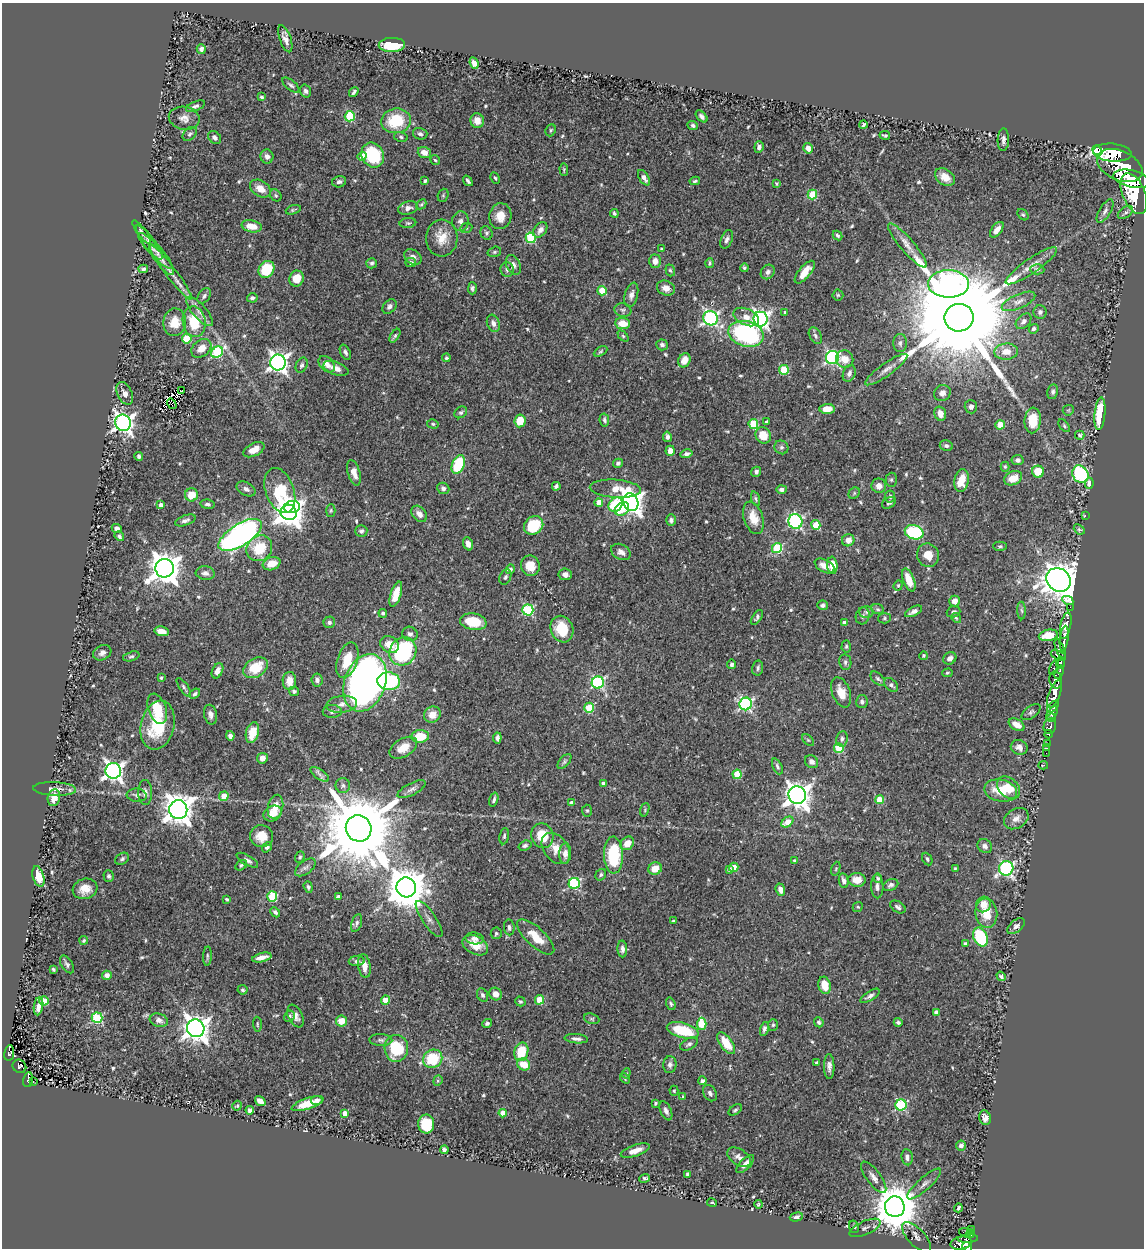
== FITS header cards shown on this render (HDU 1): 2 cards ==
NAXIS1  =                 1142
NAXIS2  =                 1246

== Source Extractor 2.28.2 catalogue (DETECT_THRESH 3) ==
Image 1142 x 1246 px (HDU 1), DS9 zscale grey, 1 PNG px = 1 image px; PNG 1146 x 1250 px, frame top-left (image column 1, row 1246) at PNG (2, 3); each listed source drawn as its Kron ellipse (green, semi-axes under 4 px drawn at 4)
Background 0.336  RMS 0.017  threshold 0.0505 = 3 sigma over >= 5 px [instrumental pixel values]
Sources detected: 601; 3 with non-positive FLUX_AUTO (blend fragments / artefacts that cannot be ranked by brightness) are neither listed nor drawn; of the other 598, the 500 brightest by FLUX_AUTO listed and drawn (98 fainter detections omitted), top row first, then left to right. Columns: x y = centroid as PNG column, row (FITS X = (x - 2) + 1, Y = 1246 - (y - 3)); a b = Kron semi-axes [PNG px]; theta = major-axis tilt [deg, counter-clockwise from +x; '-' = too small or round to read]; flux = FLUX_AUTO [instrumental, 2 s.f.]
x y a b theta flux
285 39 14 5 -71 6.7
392 45 13 7 1 58
201 49 5 4 - 4.4
474 63 6 4 -67 6
291 85 10 5 -40 2.8
305 91 6 5 - 3.4
354 92 5 3 - 2.3
262 97 4 3 - 2
195 106 10 4 23 3.6
350 116 5 5 - 72
702 116 7 4 -46 3.8
184 118 15 11 -11 9.1
396 121 15 12 8 46
477 121 7 6 - 11
693 125 5 4 - 2.9
863 125 4 3 - 1.9
551 130 6 5 - 1.9
190 134 8 5 47 3
420 134 7 5 -16 3
885 135 5 3 - 1.9
215 137 7 5 -41 4.2
401 137 7 5 -13 2.5
1003 140 11 5 88 4.5
759 147 6 4 83 4.3
808 148 5 5 - 6.4
1097 150 5 3 - 7100
424 153 7 5 -18 8.5
1112 153 19 9 -5 2200
373 155 13 11 -59 63
267 156 7 6 - 6
362 156 4 4 - 9.9
435 160 5 4 - 1.7
1120 166 24 14 -24 4300
564 170 6 4 -88 1.5
945 177 11 7 -36 12
495 178 6 4 -61 1.8
644 178 9 5 -59 6
1132 179 19 8 -13 2500
425 181 4 3 - 2.6
468 181 6 3 -54 2.6
695 181 5 3 - 1.8
339 182 7 5 13 3.6
776 184 3 3 - 1.5
260 189 11 8 -33 12
1134 194 21 11 -67 3600
276 195 6 5 - 1.9
443 195 7 5 70 1.9
812 195 5 4 - 42
421 204 5 3 - 1.6
408 208 10 6 16 5.3
293 210 8 3 18 1.7
1105 211 13 5 59 4.4
1125 212 9 5 36 2.7
614 213 4 3 - 1.9
1023 215 6 4 -48 1.9
500 216 13 11 78 15
460 221 10 8 86 5.5
408 223 8 5 6 2.1
252 226 10 6 -11 16
466 228 6 5 - 2
540 230 9 5 52 5.6
997 230 9 5 53 8.3
142 232 14 4 -54 3.5
486 233 7 6 - 2.6
837 235 5 4 - 2.1
442 238 18 16 87 19
531 238 5 5 - 74
727 239 10 5 68 4.1
149 242 21 5 -53 6.1
907 246 28 6 -49 13
661 249 4 3 - 1.7
155 251 24 6 -46 6.4
494 252 7 5 16 2.1
413 257 9 6 -36 6.3
162 260 18 5 -53 6.1
655 261 6 6 - 7.1
371 263 5 5 - 2.4
411 263 5 4 - 3.7
709 263 5 3 - 1.5
513 265 10 6 -64 5.2
1031 266 31 7 35 15
744 268 4 4 - 1.8
143 269 5 4 - 2.5
266 269 9 7 55 39
1037 269 7 5 -2 3.3
507 270 7 6 - 3.5
670 270 6 4 -71 1.9
171 272 34 5 -53 12
768 272 8 6 50 4.5
805 272 14 6 50 17
297 279 8 7 - 17
949 284 20 13 -1 460
472 288 6 4 90 2.6
666 288 9 7 -21 8.9
602 291 5 4 - 32
631 295 12 6 76 6.5
838 295 5 5 - 1.7
204 296 8 5 53 3.4
252 298 5 4 - 2.9
1018 301 18 7 24 8.3
389 307 8 6 49 4.4
623 310 8 6 -15 3.1
200 311 18 7 -49 8.7
785 312 4 3 - 1.5
1040 312 7 6 - 3.4
746 317 13 8 -25 12
710 318 7 7 - 300
959 318 14 14 - 47000
761 319 7 7 - 380
1024 321 9 6 45 4.2
175 322 14 11 82 19
194 322 15 11 -81 38
493 323 9 6 -69 5.4
622 323 7 5 -6 17
1034 329 5 4 - 3
746 334 18 12 -15 170
395 336 8 4 57 2.3
623 336 6 4 -45 1.7
815 336 9 5 -60 3.4
187 339 5 4 - 42
900 343 9 7 89 3.4
662 345 6 5 - 3.2
201 348 11 8 39 12
601 351 7 4 30 1.7
217 352 6 5 - 100
345 352 8 5 -63 3.2
1006 352 12 8 5 14
832 357 6 6 - 220
446 358 4 4 - 1.7
845 359 9 8 - 15
684 360 7 6 - 13
278 362 8 7 - 600
327 364 9 7 -44 6.5
302 365 8 5 64 2.7
336 368 13 6 -19 7.9
784 370 5 4 - 54
886 370 25 6 35 9.7
849 373 9 6 68 4.7
182 391 3 3 - 2.5
1053 392 7 5 78 2.9
125 393 12 7 -63 6.5
942 393 8 8 - 6.1
172 404 6 2 -56 1.5
971 407 7 6 - 4.3
827 409 7 5 3 16
1068 410 6 5 - 1.5
461 412 7 5 35 2.6
940 414 7 5 -73 8.5
1100 414 16 5 85 54
604 420 7 4 -79 3
1033 420 13 8 86 27
520 421 6 5 - 22
766 422 4 3 - 2
123 423 8 8 - 620
433 424 6 4 -16 1.8
753 424 5 5 - 57
1000 425 4 4 - 27
1064 426 7 4 -54 2
763 435 9 7 -63 19
1080 435 4 4 - 1.8
667 437 5 4 - 3.5
946 446 6 5 - 3
781 447 7 6 - 3.1
254 450 11 6 27 13
670 451 5 4 - 7.8
687 454 6 4 14 3.6
139 456 4 3 - 2.3
1018 460 6 5 - 4
618 463 5 4 - 2.6
458 464 10 6 68 54
1005 467 5 4 - 1.7
756 472 5 4 - 3
1038 472 6 6 - 28
354 473 13 6 -73 10
1080 474 9 7 -59 110
1013 478 9 6 23 16
891 480 7 5 -90 1.9
961 480 11 7 78 21
1089 483 5 4 - 8.7
556 486 4 3 - 3
879 486 7 7 - 8
443 488 6 5 - 3.2
246 489 10 6 -28 5.1
615 489 25 9 -4 22
781 489 5 4 - 3.7
280 490 23 14 -70 84
854 493 6 5 - 1.7
191 495 7 6 - 19
890 496 6 5 - 2.6
756 499 7 4 -72 2.1
599 502 4 4 - 13
631 502 9 7 -71 890
889 503 8 5 31 2.6
207 504 7 4 -10 3
616 504 8 6 49 54
161 505 4 4 - 5.8
292 507 8 6 9 210
622 509 8 6 41 33
331 510 6 4 88 1.6
289 512 8 7 - 1300
419 514 9 6 -49 8
1085 516 3 2 - 95
753 518 17 9 -71 18
185 520 11 5 19 4.2
671 520 6 5 - 3
795 521 7 7 - 170
534 525 10 8 37 46
816 525 5 4 - 31
117 528 5 4 - 4.2
1079 529 6 4 -40 1.6
361 531 6 6 - 3.4
914 532 9 7 -15 95
240 535 24 11 33 490
119 536 5 4 - 2.7
848 540 6 6 - 9.7
468 544 7 4 -70 7
1000 546 7 4 0 2
259 548 14 12 45 36
777 548 5 5 - 83
621 552 10 7 -29 5.9
928 555 12 11 - 15
272 564 9 6 17 18
832 565 8 5 -85 21
530 566 10 9 - 17
825 566 11 6 -28 9.6
165 568 9 9 - 1900
510 569 5 4 - 3.1
205 573 9 6 -6 5
565 574 6 6 - 5.5
505 577 8 5 63 2.7
909 580 12 5 -70 18
1059 580 13 11 -37 2400
898 585 5 4 - 1.6
396 594 13 5 72 17
1068 600 6 3 -28 56
955 601 5 5 - 9.6
823 605 5 5 - 2.7
1070 607 2 2 - 8.9
878 609 6 5 - 1.9
528 610 5 5 - 110
914 611 9 4 27 5.5
1022 611 9 4 -88 2.5
866 612 7 6 - 3.1
954 612 7 5 20 3.2
383 613 4 4 - 2.5
863 616 8 6 72 3.4
757 618 8 4 56 2.6
884 618 6 5 - 1.8
956 618 5 4 - 1.5
329 622 6 5 - 2.7
473 622 13 8 -10 36
844 623 4 4 - 5
1066 626 13 5 78 970
562 629 13 11 -69 34
161 631 7 4 -12 12
410 634 8 7 - 4
1048 635 9 5 10 23
1064 638 13 4 84 710
390 644 10 8 -32 14
846 646 6 4 87 1.8
1060 649 10 4 -67 260
403 651 14 13 - 130
102 653 9 7 27 4.9
1058 655 8 3 -23 290
131 656 8 4 16 2.2
923 656 4 4 - 1.8
950 658 7 6 - 5.3
347 660 18 10 72 29
845 662 8 6 -81 3.2
1060 663 6 4 -82 330
732 664 5 4 - 3
1054 667 8 4 67 160
255 668 13 9 31 34
758 668 7 5 78 2.9
217 671 8 5 64 6.1
1059 672 7 3 70 210
947 673 5 4 - 1.5
161 678 3 3 - 1.7
878 679 9 5 -43 2.7
317 680 6 5 - 3.8
1056 680 8 6 -77 610
289 681 9 7 -89 16
389 681 11 9 -5 160
365 683 29 20 70 790
598 683 6 6 - 150
891 685 8 5 -42 3.4
184 687 11 3 -55 2.2
294 691 5 4 - 3
841 692 16 9 -70 16
195 694 6 4 40 2.7
1054 694 14 5 69 1300
862 702 6 6 - 3.5
342 704 15 8 8 8.1
746 704 6 6 - 200
1053 707 7 4 46 350
589 708 5 4 - 48
157 709 16 9 -70 31
332 711 9 6 0 3.7
1031 712 11 6 35 3.1
1052 714 8 4 58 480
211 715 10 6 -77 5.6
432 715 8 7 - 11
1052 718 4 3 - 300
158 725 25 16 76 55
1017 725 8 5 -30 9.6
1050 726 8 6 78 210
252 733 11 6 75 24
1048 734 4 3 - 83
230 736 4 4 - 4.6
420 736 9 6 6 34
497 738 5 4 - 4.4
842 739 8 6 80 3.5
808 740 7 4 -44 1.7
1047 744 4 3 - 32
1019 747 8 7 - 5.7
403 748 15 9 30 17
839 748 5 4 - 46
1047 748 2 2 - 5.6
1046 753 2 2 - 6.8
262 758 5 5 - 8.2
564 761 9 5 50 2.5
812 762 7 6 - 5.4
1043 765 5 3 - 8.1
777 766 8 4 -66 2.7
113 771 8 8 - 550
320 774 11 5 -35 4.4
737 774 4 4 - 37
603 784 4 4 - 6.2
343 785 7 7 - 3.6
1008 788 13 9 -43 18
55 789 21 6 -3 9.7
411 789 15 6 27 4.6
1001 791 17 11 -11 25
145 793 12 7 -89 6.1
137 795 10 6 -6 4.3
797 795 9 8 - 1200
224 796 5 4 - 16
54 798 8 6 78 13
494 800 7 3 72 3.1
880 800 4 4 - 24
572 803 4 4 - 5.8
275 807 12 7 76 11
178 810 9 9 - 1600
645 810 7 4 72 1.5
587 811 6 5 - 1.9
273 814 9 7 31 13
1016 819 13 9 32 8.6
787 822 6 4 39 21
359 828 13 12 - 18000
261 836 11 11 - 15
504 836 8 4 82 2.3
542 836 12 11 - 29
627 843 7 6 - 14
525 846 6 4 19 3
985 846 8 6 -36 4.4
267 847 6 4 50 2.9
556 848 17 12 -52 15
565 854 10 6 87 6.9
613 855 18 9 -88 70
300 857 6 4 69 1.9
122 859 7 5 31 2.5
927 859 7 4 -63 2.3
247 860 12 5 -30 4.3
795 861 4 4 - 4.1
241 865 6 4 32 2
305 867 12 6 37 4.3
734 867 5 4 - 9.6
955 868 3 3 - 1.5
1006 868 7 7 - 230
655 869 7 6 - 16
729 869 4 3 - 4.5
836 869 7 4 70 1.6
601 875 6 5 - 2.4
38 876 10 5 -74 14
109 876 6 5 - 2.6
878 878 5 4 - 2.4
857 880 8 7 - 15
844 881 7 4 -79 4.5
574 883 5 5 - 120
891 885 8 5 26 3.5
877 886 12 6 -88 5.1
308 887 6 4 -71 2.1
406 887 10 9 - 3900
85 889 12 10 17 14
780 890 6 4 -70 6.7
272 896 5 5 - 68
338 897 4 4 - 3.1
227 899 4 2 - 1.6
983 904 8 7 - 11
858 907 5 4 - 1.6
898 907 8 5 -32 3.1
275 912 5 4 - 2.6
986 913 14 11 -83 23
429 919 21 7 -56 7.6
674 921 3 3 - 2.2
357 923 9 5 70 2.8
1016 926 10 5 39 4.7
509 927 8 5 -84 3.1
496 933 6 5 - 2.1
536 937 24 9 -43 22
980 937 10 6 -65 79
474 938 9 6 -8 4.3
84 940 4 4 - 1.7
965 943 4 4 - 3
475 945 13 9 -28 20
622 949 8 5 -88 4.7
207 956 10 3 87 1.8
262 957 10 4 14 7.6
357 961 8 5 4 3.3
67 964 10 5 -59 3.2
364 966 12 6 -81 11
53 969 3 3 - 2
107 975 5 4 - 6.1
1001 976 5 3 - 2.1
825 985 8 6 -75 19
242 990 5 5 - 2.1
496 994 7 6 - 8.8
482 995 7 5 -65 3
870 996 11 4 32 4
385 1000 4 4 - 25
539 1000 4 4 - 31
44 1001 5 4 - 34
520 1001 5 4 - 1.6
671 1004 6 4 -70 2
38 1006 9 4 81 6.4
936 1013 4 4 - 7.5
289 1016 6 5 - 2.2
295 1016 12 7 -64 6.3
97 1018 5 5 - 98
592 1019 8 5 -18 1.8
159 1020 9 6 -15 5.5
341 1021 5 5 - 19
819 1022 5 4 - 2.3
898 1022 4 4 - 2.7
487 1023 5 4 - 2.7
257 1024 7 3 -86 1.5
702 1024 6 5 - 38
773 1025 6 5 - 1.9
196 1028 9 8 - 1200
764 1029 7 4 77 3.3
683 1030 16 7 -15 52
576 1039 12 4 -5 4.1
381 1040 11 6 -1 3.6
726 1043 12 6 -54 24
689 1044 9 5 28 3.2
396 1048 13 11 -88 58
521 1052 9 7 76 35
9 1053 8 5 80 83
433 1059 10 9 - 46
817 1062 4 3 - 1.6
524 1064 7 5 -28 20
670 1065 8 6 82 4.1
19 1066 7 6 - 94
829 1066 12 5 -89 5.2
626 1073 5 4 - 1.5
625 1078 6 3 -55 1.6
28 1080 7 5 79 78
438 1081 5 4 - 1.8
702 1081 4 4 - 3.9
33 1082 3 2 - 7.6
674 1091 5 4 - 1.5
710 1093 9 6 -58 4.1
683 1096 4 3 - 1.5
317 1100 6 3 8 2.4
260 1101 6 4 -35 7.8
656 1103 3 3 - 1.6
308 1104 17 5 19 23
901 1105 5 5 - 120
237 1106 5 4 - 1.7
250 1110 4 4 - 3.5
735 1110 7 4 35 2.4
666 1111 10 5 -66 4.3
345 1113 4 4 - 7.7
503 1113 4 4 - 15
985 1118 7 5 -72 5.4
426 1124 9 8 - 49
961 1145 5 5 - 4.9
444 1150 4 3 - 4.7
635 1150 15 5 20 11
739 1157 13 8 -33 7.7
907 1157 8 5 -82 4.6
745 1164 11 5 46 6.8
688 1174 4 4 - 5.1
874 1177 19 7 -53 7.8
645 1178 5 3 - 2.2
924 1184 22 6 42 7.6
712 1203 5 2 - 1.5
758 1204 4 4 - 1.6
895 1207 10 10 - 5000
958 1208 4 3 - 2.1
796 1217 7 4 16 3.5
854 1227 6 5 - 2.1
865 1228 17 7 24 6.3
971 1229 4 3 - 44
965 1233 6 2 -19 7.6
971 1234 4 3 - 90
916 1237 19 8 -46 8.5
968 1239 10 3 4 150
961 1243 11 6 10 430
967 1247 5 4 - 220
At the frame edge (FLAGS 8, measured only in part): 1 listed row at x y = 967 1247
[98 fainter detections neither listed nor drawn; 3 non-positive-flux detections neither listed nor drawn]